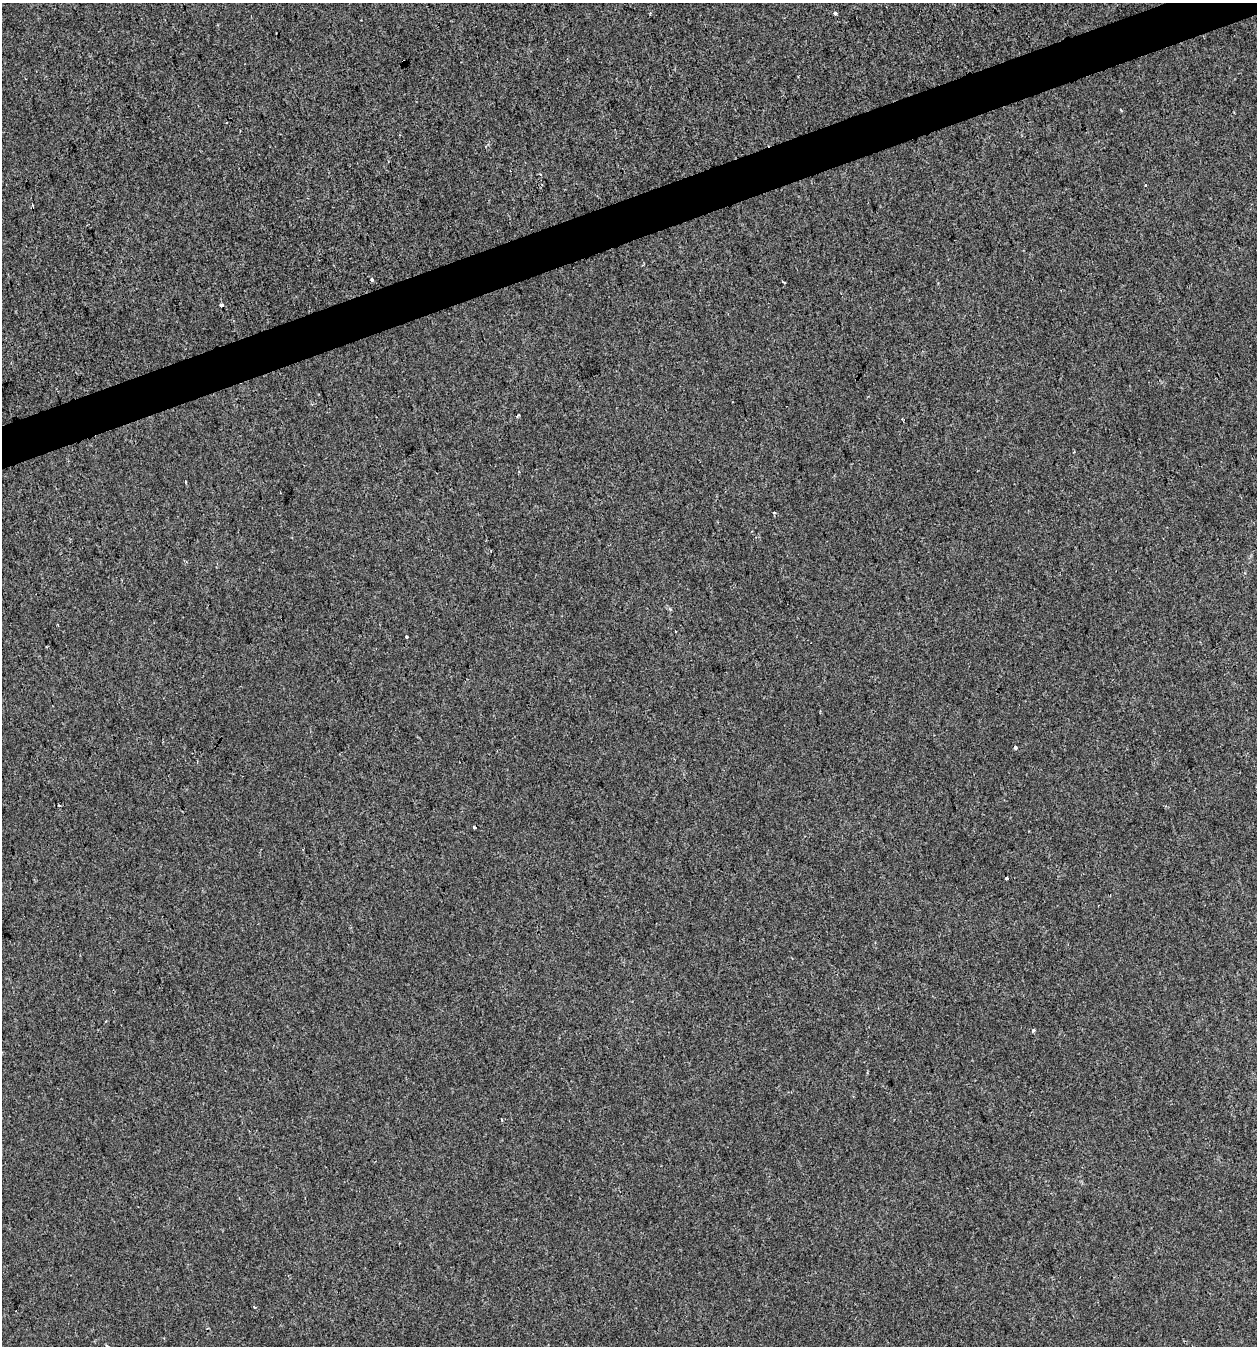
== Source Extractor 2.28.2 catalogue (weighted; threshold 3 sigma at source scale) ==
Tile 10 of 4 x 4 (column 2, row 3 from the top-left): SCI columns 1373-2627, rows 1345-2688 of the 5201 x 5378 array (HDU 1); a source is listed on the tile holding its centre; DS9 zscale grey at full resolution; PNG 1259 x 1348 px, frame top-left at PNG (2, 3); no overlay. Shown black and unused: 3% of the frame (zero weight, under 2 of 3 exposures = <1% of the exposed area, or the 3 px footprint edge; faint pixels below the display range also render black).
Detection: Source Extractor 2.28.2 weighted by HDU 2 'WHT'; one run over the whole footprint, this tile lists its part. Background -8.94e-04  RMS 0.0042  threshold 0.0189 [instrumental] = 3 sigma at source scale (4.5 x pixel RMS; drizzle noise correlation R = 1.50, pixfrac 1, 0.0396/0.0396 arcsec/px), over >= 5 px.
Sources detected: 16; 3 cosmic-ray / hot-pixel residue — not listed; the other 13 listed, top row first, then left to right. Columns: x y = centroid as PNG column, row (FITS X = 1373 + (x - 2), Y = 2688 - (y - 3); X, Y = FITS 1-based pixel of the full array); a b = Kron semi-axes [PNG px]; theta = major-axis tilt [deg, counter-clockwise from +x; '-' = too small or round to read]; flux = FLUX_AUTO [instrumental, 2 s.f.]
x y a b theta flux
835 13 4 3 - 4.3
403 62 4 3 - 5.4
1121 110 3 3 - 0.45
371 280 3 3 - 4.3
222 305 4 3 - 1.5
517 416 4 3 - 0.84
186 482 4 2 - 0.36
406 637 3 3 - 0.42
1015 748 4 3 - 1.4
474 828 3 3 - 0.82
1007 878 3 3 - 1.9
1034 1031 3 3 - 1.5
254 1307 3 3 - 0.44
Overlapping masked pixels (flux is a lower limit): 1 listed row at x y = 403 62